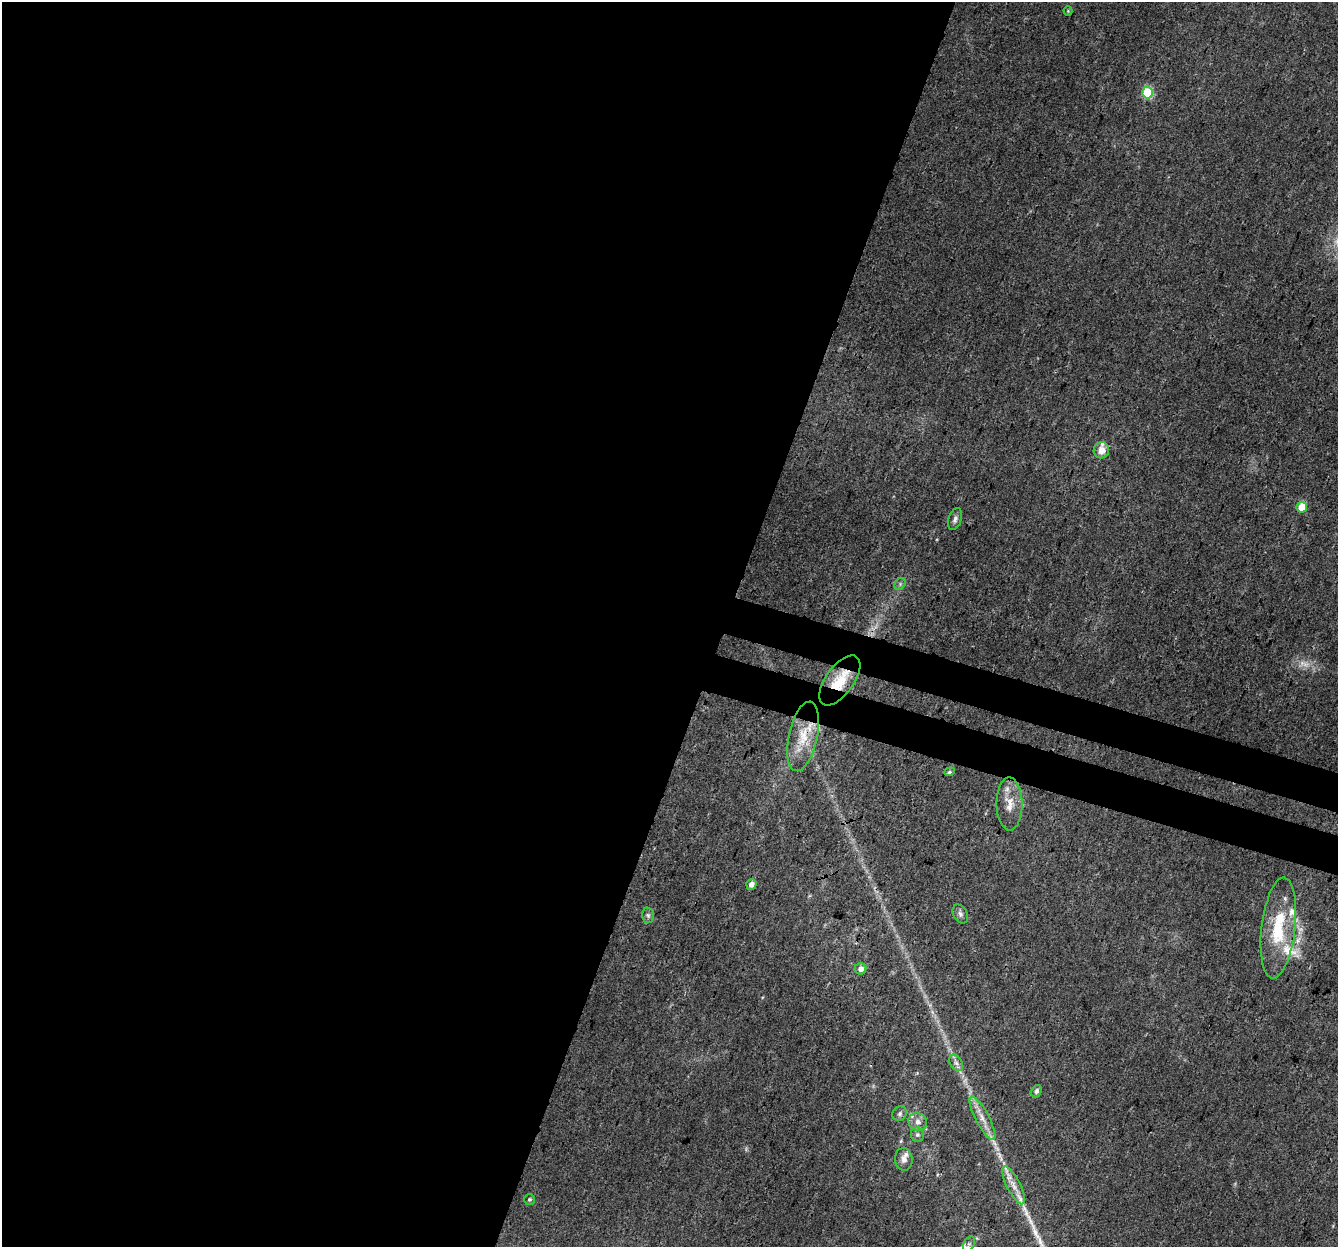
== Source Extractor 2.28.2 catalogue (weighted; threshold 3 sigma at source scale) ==
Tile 5 of 4 x 4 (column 1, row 2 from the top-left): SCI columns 22-1357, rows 2764-4008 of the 5396 x 5588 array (HDU 1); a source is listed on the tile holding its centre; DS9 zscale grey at full resolution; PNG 1340 x 1249 px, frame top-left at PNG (2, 2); each listed source drawn as its Kron ellipse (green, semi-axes under 4 px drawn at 4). Shown black and unused: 57% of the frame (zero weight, under 3 of 4 exposures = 5% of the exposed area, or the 3 px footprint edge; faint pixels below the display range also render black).
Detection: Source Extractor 2.28.2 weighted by HDU 2 'WHT'; one run over the whole footprint, this tile lists its part. Background 0.0283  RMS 0.0038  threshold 0.017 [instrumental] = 3 sigma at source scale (4.5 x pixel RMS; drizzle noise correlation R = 1.50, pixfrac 1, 0.0396/0.0396 arcsec/px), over >= 5 px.
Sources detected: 33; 1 too faint to see at this stretch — neither listed nor drawn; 7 inside a brighter listed object's ellipse — not listed separately; the other 25 listed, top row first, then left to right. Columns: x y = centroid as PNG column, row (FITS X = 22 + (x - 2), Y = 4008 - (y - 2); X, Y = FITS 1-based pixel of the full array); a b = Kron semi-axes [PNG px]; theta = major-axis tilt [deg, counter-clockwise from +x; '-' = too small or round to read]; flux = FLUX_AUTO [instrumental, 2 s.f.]
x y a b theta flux
1068 11 4 4 - 0.37
1148 93 6 5 - 27
1101 450 8 7 - 3.6
1302 507 5 5 - 11
955 519 11 6 71 1.5
900 584 6 5 - 0.8
840 680 29 14 54 9.6
803 736 35 14 78 12
950 772 5 4 - 0.52
1009 804 26 13 -90 6.2
751 884 5 5 - 2.3
960 914 10 7 -63 1.3
648 915 7 6 - 0.97
1278 928 51 17 83 20
861 969 6 5 - 2.3
956 1063 9 6 -53 1.4
1036 1091 6 5 - 1.2
900 1114 8 7 - 1.1
982 1118 24 6 -62 4.2
918 1122 9 8 - 2.3
917 1135 7 6 - 1
904 1159 11 9 -83 2.3
1014 1185 21 6 -63 3.6
529 1199 5 5 - 0.66
969 1244 9 5 64 1
Overlapping masked pixels (flux is a lower limit): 1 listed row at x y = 840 680